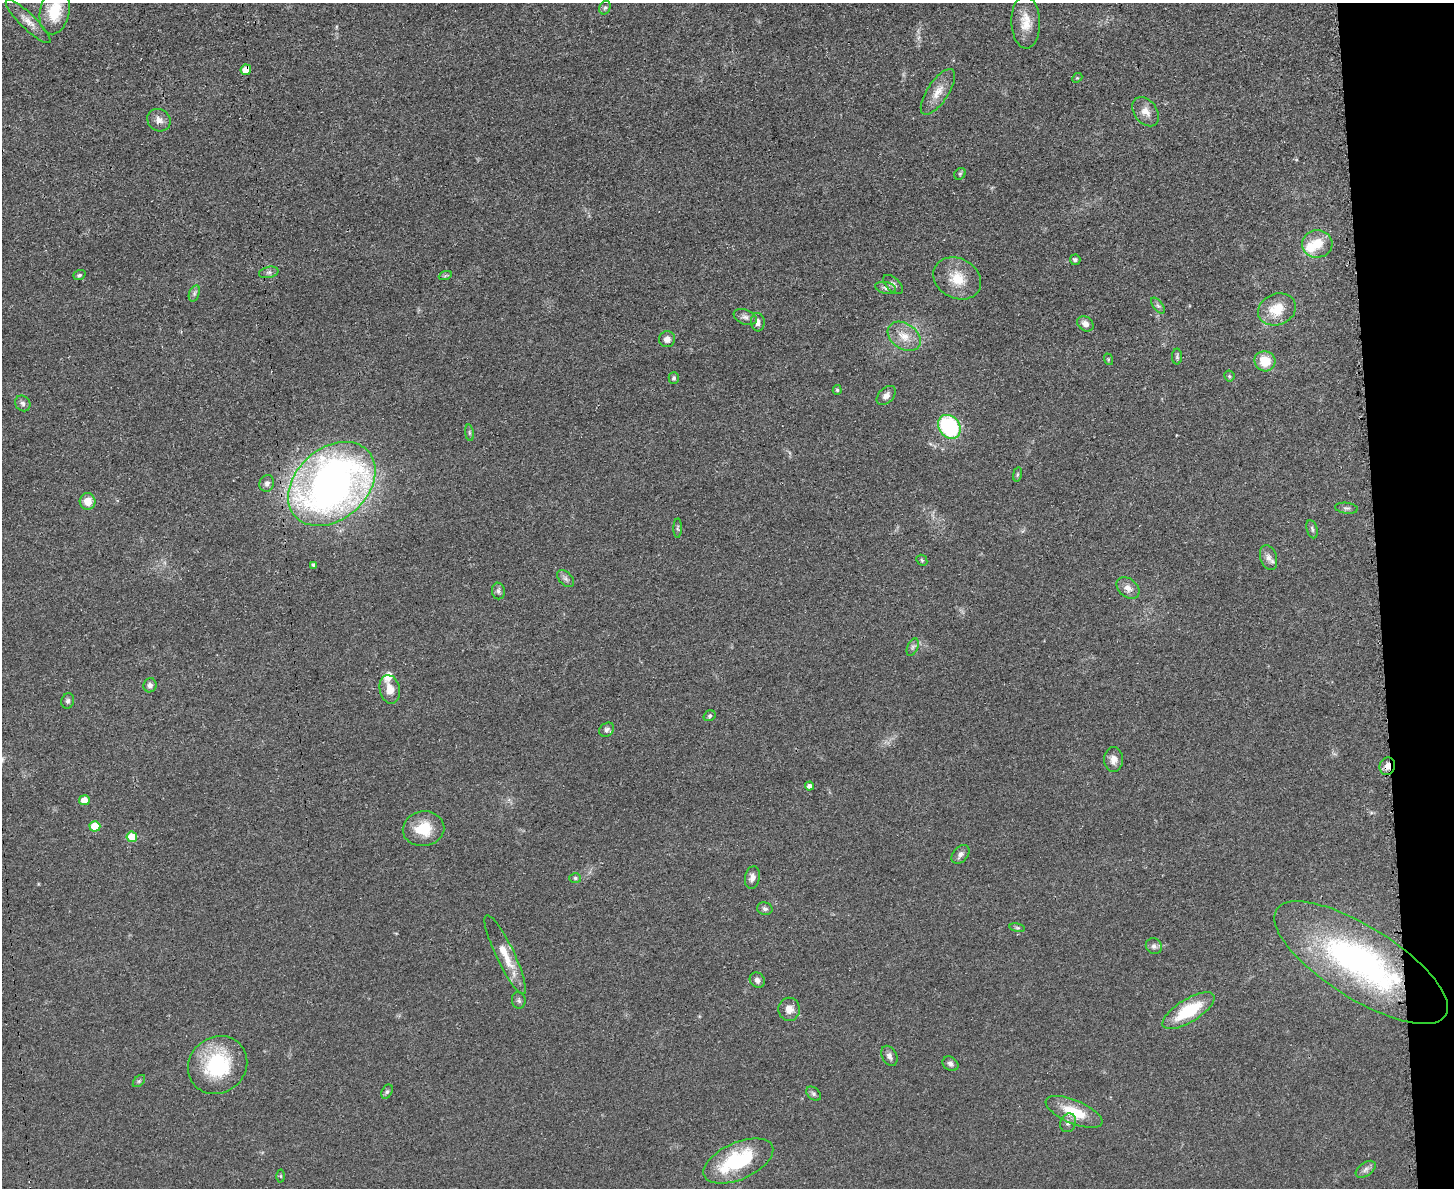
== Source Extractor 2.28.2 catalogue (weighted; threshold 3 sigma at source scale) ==
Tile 9 of 3 x 4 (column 3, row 3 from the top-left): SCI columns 3044-4495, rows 1198-2383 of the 4749 x 4766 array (HDU 1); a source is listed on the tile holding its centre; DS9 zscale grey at full resolution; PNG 1456 x 1190 px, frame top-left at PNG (2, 3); each listed source drawn as its Kron ellipse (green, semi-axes under 4 px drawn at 4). Shown black and unused: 5% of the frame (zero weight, under 3 of 4 exposures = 2% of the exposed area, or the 3 px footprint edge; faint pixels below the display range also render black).
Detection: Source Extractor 2.28.2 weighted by HDU 2 'WHT'; one run over the whole footprint, this tile lists its part. Background 0.0456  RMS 0.0053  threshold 0.0238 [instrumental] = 3 sigma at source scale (4.5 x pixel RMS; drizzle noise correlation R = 1.50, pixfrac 1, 0.05/0.05 arcsec/px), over >= 5 px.
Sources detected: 88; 3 inside a brighter listed object's ellipse — not listed separately; the other 85 listed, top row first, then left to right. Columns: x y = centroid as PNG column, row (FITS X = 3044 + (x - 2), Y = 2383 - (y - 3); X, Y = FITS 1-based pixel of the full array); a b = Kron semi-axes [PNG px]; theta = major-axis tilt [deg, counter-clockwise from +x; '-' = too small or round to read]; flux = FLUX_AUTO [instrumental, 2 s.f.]
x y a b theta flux
605 8 7 5 66 1.1
55 12 23 14 78 16
28 21 30 7 -44 5.4
1026 22 26 14 -88 9.4
246 70 5 5 - 6
1077 78 5 4 - 0.6
938 92 26 10 56 7.3
1146 112 16 11 -52 5
159 120 12 11 - 3.7
960 174 6 5 - 0.87
1317 244 15 13 6 11
1075 260 5 5 - 1.5
269 272 10 5 12 1.6
79 275 6 4 18 0.88
445 276 7 4 20 0.8
957 278 25 20 -28 13
893 284 12 6 -42 1.9
886 288 10 6 -14 1.8
194 293 8 5 71 1.4
1158 306 9 4 -54 1.4
1277 309 19 15 22 13
745 317 12 7 -22 2.3
758 322 9 7 -85 2.7
1085 324 9 7 -38 3.3
904 336 18 12 -34 8
667 339 8 8 - 3.1
1177 357 8 5 -90 0.96
1108 359 6 4 -73 0.67
1265 361 10 10 - 12
1229 376 5 5 - 0.76
674 378 6 5 - 1
837 390 5 4 - 0.83
886 395 11 7 45 2.5
23 403 8 7 - 1.7
949 427 13 10 -52 51
469 433 8 4 -81 0.96
1017 474 7 4 81 0.77
267 483 8 7 - 1.9
332 484 49 35 42 330
88 501 8 8 - 6.5
1346 508 11 5 -6 1.3
678 528 10 4 90 0.91
1312 529 9 5 -74 1.3
1268 558 13 8 -73 3.1
922 560 6 5 - 0.72
314 565 4 3 - 1.3
565 578 10 6 -45 1.8
1128 588 13 9 -40 3.8
498 591 8 6 -80 1.6
913 647 9 5 67 1.6
150 685 7 6 - 1.8
390 689 14 10 -78 6.1
68 701 8 6 75 1.3
710 716 6 5 - 0.93
607 730 8 6 38 1.6
1114 759 12 9 90 3.8
1387 766 9 7 73 3.9
809 786 4 4 - 2.1
84 800 5 5 - 7.1
95 826 5 5 - 16
423 829 21 17 9 14
132 837 5 5 - 13
960 854 11 7 48 2.2
575 878 6 5 - 1
752 878 11 7 80 2.8
765 909 8 6 -13 1.5
1017 928 8 4 -9 0.82
1154 946 8 7 - 1.9
505 955 43 9 -65 12
1361 963 100 36 -32 140
757 980 8 7 - 1.9
519 1000 8 7 - 1.3
789 1009 11 11 - 4.7
1188 1011 30 11 32 26
889 1056 11 7 -63 2.3
950 1064 8 6 -33 1.8
218 1065 31 28 38 42
139 1081 7 4 44 1
387 1092 7 5 62 1.1
813 1094 8 6 -41 1.3
1074 1112 30 11 -23 16
1068 1123 9 8 - 2.1
738 1161 37 18 24 39
1366 1169 11 6 36 2.1
281 1176 6 4 -89 0.78
Overlapping masked pixels (flux is a lower limit): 2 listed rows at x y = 246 70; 1387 766
Isophote crosses this tile's border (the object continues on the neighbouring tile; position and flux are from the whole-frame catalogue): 1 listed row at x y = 55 12